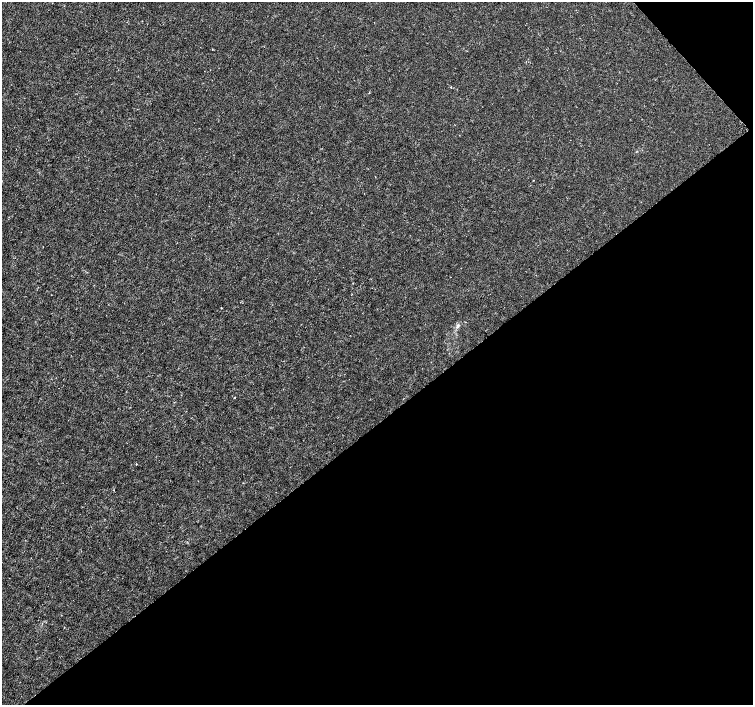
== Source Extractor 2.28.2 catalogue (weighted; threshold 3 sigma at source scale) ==
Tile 12 of 4 x 4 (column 4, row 3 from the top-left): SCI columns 4510-6010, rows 1615-3019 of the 6011 x 5972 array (HDU 1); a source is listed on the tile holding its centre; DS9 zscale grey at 2 x 2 block average (1 PNG px = mean of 2 x 2 image px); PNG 755 x 707 px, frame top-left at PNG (2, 2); no overlay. Shown black and unused: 41% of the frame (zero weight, under 3 of 4 exposures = <1% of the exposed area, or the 3 px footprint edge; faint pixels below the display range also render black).
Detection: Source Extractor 2.28.2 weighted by HDU 2 'WHT'; one run over the whole footprint, this tile lists its part. Background -2.26e-04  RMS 0.0012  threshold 0.00535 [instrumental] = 3 sigma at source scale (4.5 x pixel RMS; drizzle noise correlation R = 1.50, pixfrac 1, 0.0396/0.0396 arcsec/px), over >= 5 px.
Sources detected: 3; all 3 listed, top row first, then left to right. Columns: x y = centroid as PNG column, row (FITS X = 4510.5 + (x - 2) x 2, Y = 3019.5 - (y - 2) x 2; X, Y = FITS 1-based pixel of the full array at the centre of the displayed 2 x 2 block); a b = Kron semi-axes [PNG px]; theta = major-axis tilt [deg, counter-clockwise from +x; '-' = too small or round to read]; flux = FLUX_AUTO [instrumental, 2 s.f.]
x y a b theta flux
221 308 2 2 - 0.15
234 398 2 2 - 0.57
113 490 2 2 - 0.11